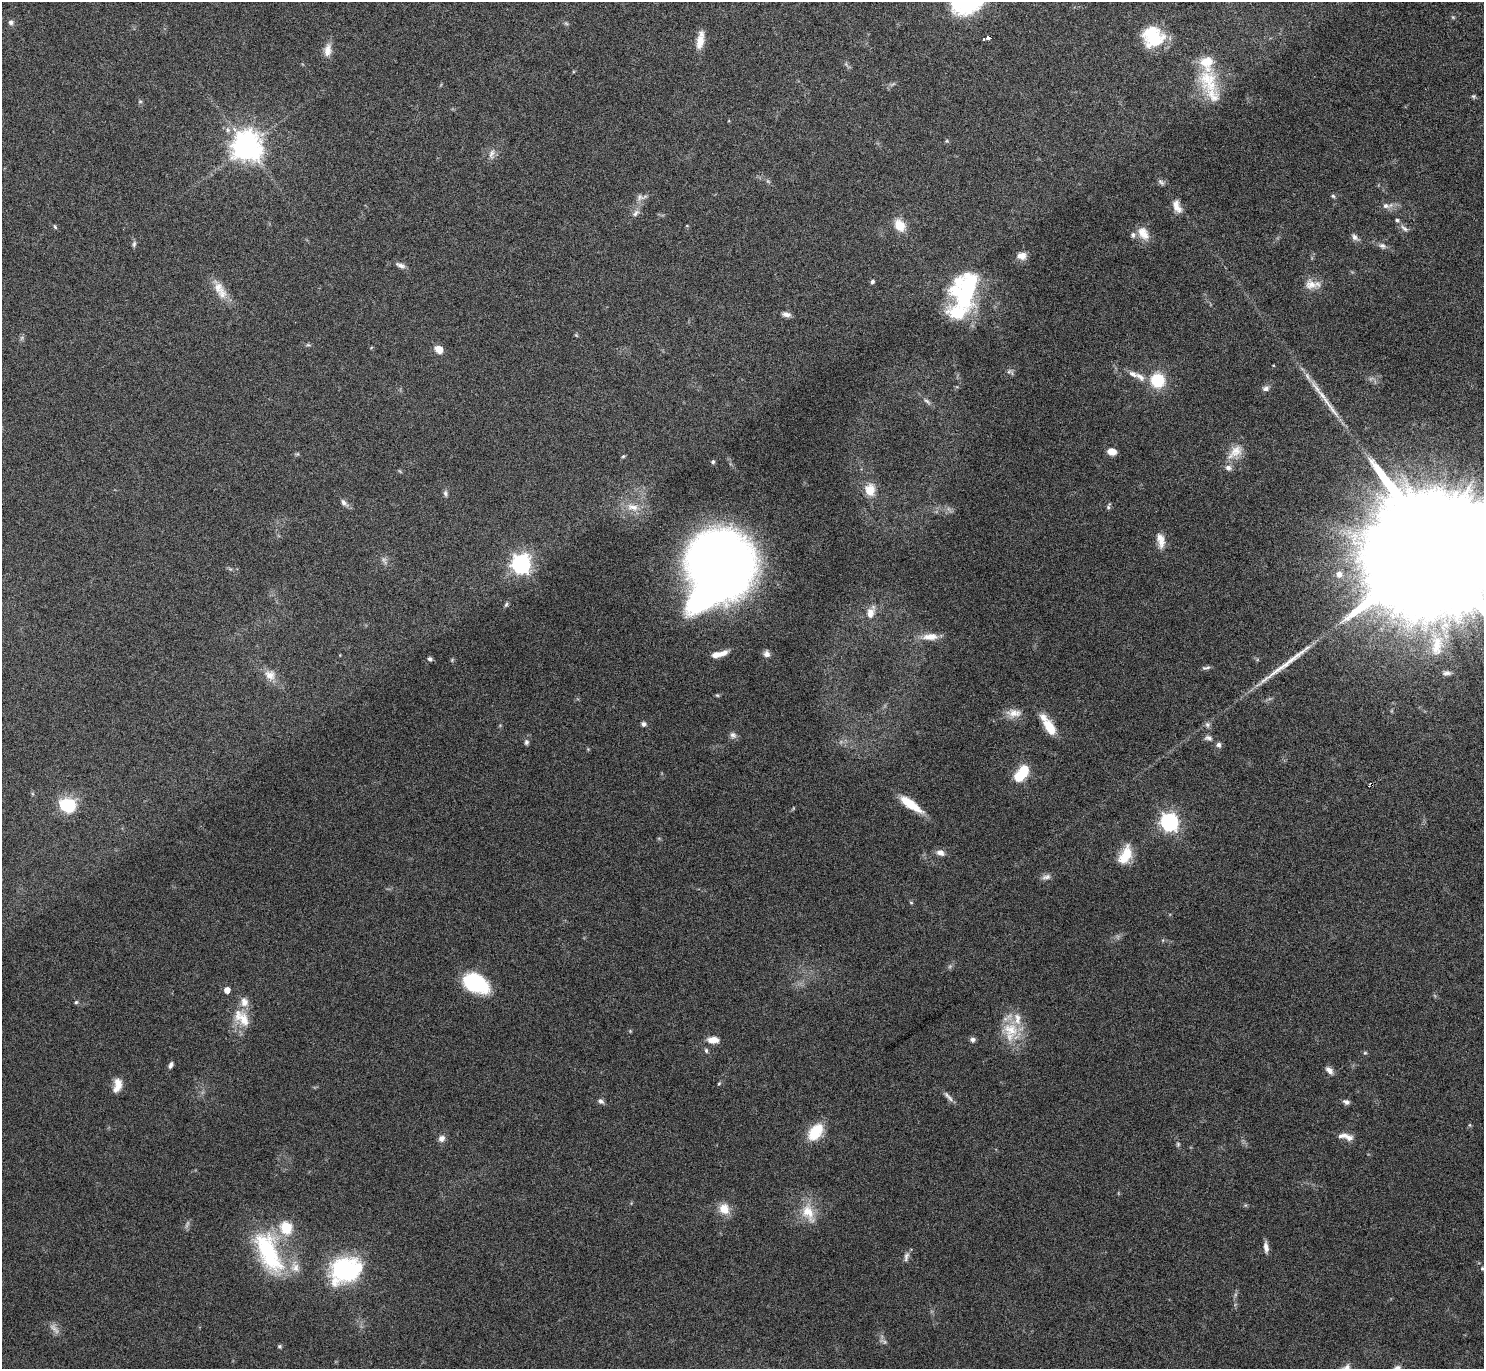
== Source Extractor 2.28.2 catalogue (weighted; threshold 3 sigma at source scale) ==
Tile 10 of 4 x 4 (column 2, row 3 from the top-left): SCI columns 1491-2972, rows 1539-2905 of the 5943 x 5938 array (HDU 1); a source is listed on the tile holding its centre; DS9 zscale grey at full resolution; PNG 1486 x 1371 px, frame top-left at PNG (2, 2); no overlay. Shown black and unused: <1% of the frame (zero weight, under 4 of 8 exposures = <1% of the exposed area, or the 3 px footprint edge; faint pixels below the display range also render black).
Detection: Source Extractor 2.28.2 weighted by HDU 2 'WHT'; one run over the whole footprint, this tile lists its part. Background 0.0651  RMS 0.0049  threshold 0.0201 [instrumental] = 3 sigma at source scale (4.09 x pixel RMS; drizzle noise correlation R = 1.36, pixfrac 0.8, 0.05/0.05 arcsec/px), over >= 5 px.
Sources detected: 141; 5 too faint to see at this stretch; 3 inside a brighter object's white glare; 1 cosmic-ray / hot-pixel residue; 1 long thin detection or spike segment (spike, bleed or trail) — not listed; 15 inside a brighter listed object's ellipse — not listed separately; the other 116 listed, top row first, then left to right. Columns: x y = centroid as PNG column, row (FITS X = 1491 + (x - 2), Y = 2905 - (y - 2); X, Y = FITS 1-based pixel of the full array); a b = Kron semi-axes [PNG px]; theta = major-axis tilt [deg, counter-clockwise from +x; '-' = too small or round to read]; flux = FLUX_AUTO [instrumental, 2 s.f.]
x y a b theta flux
958 3 16 13 46 11
11 22 6 6 - 1.5
566 23 7 4 -20 0.67
1153 36 24 20 -4 20
988 38 4 3 - 8.2
700 40 22 8 80 5.9
328 50 17 9 81 4.1
1208 80 39 26 -61 20
1473 96 5 5 - 0.72
140 101 6 4 0 0.58
947 141 6 3 -72 0.54
247 146 9 9 - 710
492 154 15 8 73 2.6
768 181 9 3 -45 0.81
1161 182 11 6 -36 1.4
1333 196 6 4 -45 0.7
640 197 12 9 8 2.3
1177 206 18 9 -65 4.1
1386 206 10 7 -15 2.1
635 213 11 6 53 1.9
900 225 12 9 -55 8.7
687 226 5 3 - 0.34
55 227 6 4 -71 0.65
1404 228 13 6 -39 1.8
1143 233 19 12 -56 5.6
1354 237 11 7 -52 1.7
134 244 9 5 75 1
1382 246 10 7 -20 1.7
1022 256 12 9 0 3.5
400 265 14 6 -17 1.9
872 282 5 5 - 0.91
1311 285 17 13 -12 5.2
218 287 19 14 -68 6.7
965 290 42 28 77 56
786 314 11 6 -9 2
576 335 6 4 -44 0.52
308 345 6 4 -18 0.65
439 349 9 7 -41 4.6
1273 365 4 2 - 0.3
1009 371 8 6 1 1.2
1140 377 16 8 -41 3.6
1157 380 12 11 - 20
1266 388 9 7 13 1.7
927 401 12 5 -39 1.4
1333 410 42 5 -53 7.2
1112 452 9 7 -10 4.4
1235 452 26 13 42 6.9
623 456 5 4 - 0.61
713 462 5 5 - 0.75
870 490 15 12 -83 7
445 493 8 5 -79 1.2
344 503 11 6 -46 1.8
1108 506 9 4 72 0.89
633 507 19 9 -13 5.5
1160 540 20 9 -78 4.6
1439 549 62 24 34 51000
521 564 8 7 - 190
721 565 48 44 -55 490
1339 574 7 7 - 3
506 604 7 5 62 0.86
871 612 17 9 70 4.7
930 637 21 9 2 5.3
1437 646 35 17 83 17
722 653 14 6 20 4
767 654 8 7 - 2.1
430 659 6 5 - 1.2
1206 668 11 4 10 1.1
1447 673 10 6 6 1.6
270 675 16 12 -37 4.7
717 695 5 4 - 0.56
1014 713 22 10 3 4.8
643 724 6 5 - 1.3
1207 725 7 7 - 1.3
1050 727 19 10 -60 9.3
733 735 9 8 - 1.7
1208 738 11 7 -6 1.6
526 742 8 6 75 1.2
1218 745 7 6 - 1.4
1019 776 12 10 44 10
911 804 28 8 -35 11
68 805 18 16 -9 18
1169 822 7 7 - 180
940 853 11 7 -20 2.5
1125 855 24 12 65 9.9
1046 877 13 6 12 1.9
911 903 5 3 - 0.45
475 983 24 16 -28 35
227 990 5 4 - 4
76 1002 5 5 - 0.69
242 1018 28 15 -49 10
1011 1030 24 18 -26 13
713 1040 13 7 -1 4.2
972 1040 7 6 - 1.4
706 1050 6 5 - 0.85
1365 1053 5 4 - 0.6
171 1065 9 5 66 1.4
1329 1070 11 6 -46 2.2
719 1083 5 3 - 0.49
117 1085 17 9 76 5
948 1097 19 5 -48 2
601 1101 7 6 - 1.5
1346 1102 8 6 -24 1.6
1470 1125 6 4 -71 0.5
815 1132 23 14 52 12
1343 1136 16 6 4 2.8
441 1138 8 7 - 2.4
1178 1144 5 5 - 0.7
724 1209 12 11 - 7
808 1213 28 16 -64 10
286 1228 6 6 - 32
1266 1247 13 5 -85 2.5
269 1252 59 26 -65 46
906 1257 14 6 77 1.8
1482 1268 5 4 - 0.54
345 1270 26 21 18 63
280 1346 5 5 - 0.69
Isophote crosses this tile's border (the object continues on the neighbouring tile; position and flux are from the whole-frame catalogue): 2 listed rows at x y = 958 3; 1439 549